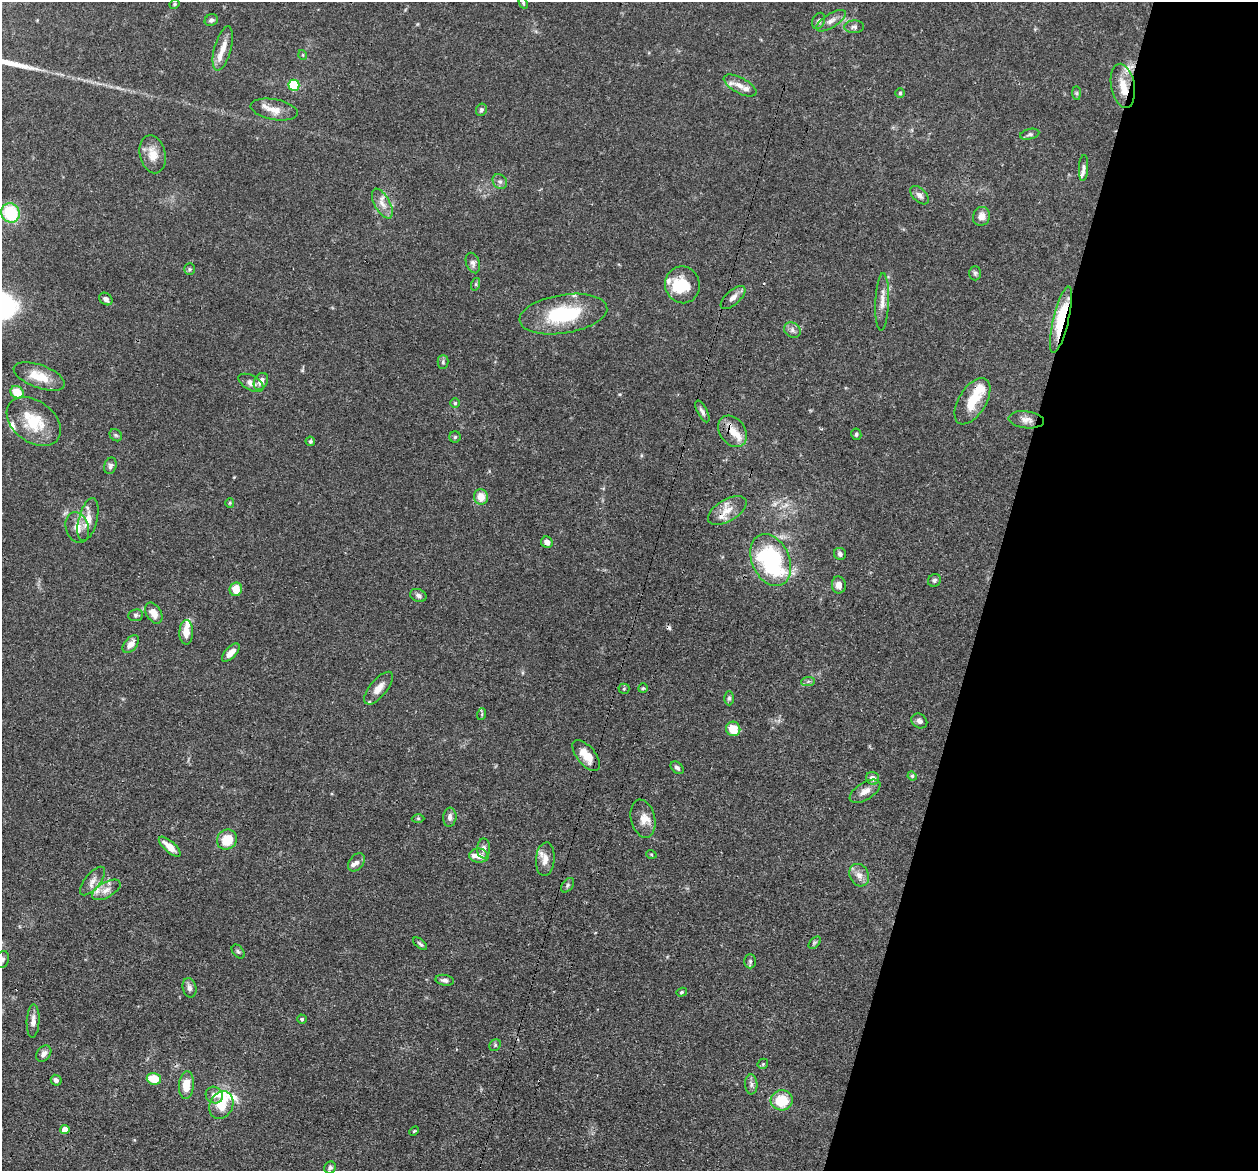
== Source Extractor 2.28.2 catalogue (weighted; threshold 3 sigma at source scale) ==
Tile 8 of 4 x 4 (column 4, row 2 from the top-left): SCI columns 3804-5059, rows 2623-3791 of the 5095 x 5122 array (HDU 1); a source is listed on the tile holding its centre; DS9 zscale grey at full resolution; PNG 1260 x 1173 px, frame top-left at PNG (2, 2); each listed source drawn as its Kron ellipse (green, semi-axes under 4 px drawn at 4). Shown black and unused: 21% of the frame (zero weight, under 3 of 4 exposures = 5% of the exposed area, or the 3 px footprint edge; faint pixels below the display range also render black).
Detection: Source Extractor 2.28.2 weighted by HDU 2 'WHT'; one run over the whole footprint, this tile lists its part. Background 0.0639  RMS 0.0032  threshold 0.0146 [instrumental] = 3 sigma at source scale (4.5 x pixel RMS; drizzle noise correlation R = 1.50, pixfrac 1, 0.05/0.05 arcsec/px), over >= 5 px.
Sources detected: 142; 2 inside a brighter object's white glare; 2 cosmic-ray / hot-pixel residue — neither listed nor drawn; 21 inside a brighter listed object's ellipse — not listed separately; the other 117 listed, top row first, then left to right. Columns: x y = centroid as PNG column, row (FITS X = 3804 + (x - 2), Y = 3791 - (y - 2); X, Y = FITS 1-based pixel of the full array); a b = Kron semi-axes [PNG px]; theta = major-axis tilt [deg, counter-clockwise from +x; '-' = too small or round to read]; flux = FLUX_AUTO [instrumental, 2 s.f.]
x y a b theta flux
523 3 6 4 -62 0.47
175 4 5 4 - 0.45
211 20 7 5 26 0.89
819 21 8 6 66 0.92
831 21 17 7 32 2.1
854 27 10 6 2 1
223 48 23 8 75 3.6
303 55 5 3 - 0.26
294 85 5 5 - 18
740 85 18 7 -28 2.5
1123 86 22 11 -79 5.1
900 93 5 5 - 0.48
1077 93 7 4 -89 0.51
274 110 24 10 -10 4.1
481 110 6 5 - 0.73
1030 134 10 5 13 0.8
153 154 19 13 -77 4.6
1084 168 13 4 87 0.92
500 182 8 6 -53 1
919 195 11 6 -44 1.4
382 204 16 7 -61 2.7
10 213 10 9 - 17
981 216 9 8 - 2.3
473 263 10 6 -70 1.2
190 269 6 5 - 0.56
975 273 7 6 - 0.68
476 284 6 4 72 0.51
682 285 18 17 - 9.9
733 297 15 7 42 1.9
106 299 7 5 -41 1.4
882 302 29 7 88 3.1
563 314 44 19 9 22
1061 320 34 7 77 19
792 330 8 7 - 1.3
443 362 7 5 89 0.68
39 376 27 11 -20 6.9
261 381 9 6 61 2.4
251 383 14 7 -28 2
17 392 7 6 - 6.6
972 401 26 13 58 8.1
455 403 5 5 - 0.47
702 411 12 5 -62 1.2
1026 420 18 8 -7 2.4
34 421 30 20 -37 12
732 431 17 12 -53 4.6
856 434 5 5 - 0.59
116 435 7 5 -44 0.6
455 437 5 5 - 0.55
310 441 5 4 - 0.61
110 466 8 6 73 0.87
481 497 8 7 - 4.2
230 503 5 4 - 0.37
727 511 21 11 30 4.3
88 519 22 9 75 4.1
77 527 16 11 -71 3.3
547 542 6 5 - 1.8
840 554 6 6 - 0.97
771 560 27 18 -66 36
934 580 7 6 - 0.8
839 585 8 7 - 2.1
236 589 7 6 - 4.8
418 595 8 6 -23 1.1
154 613 11 7 -57 3.3
136 615 7 6 - 0.77
186 632 12 7 90 3.4
131 644 10 6 50 2.4
231 653 11 5 46 2.4
808 681 7 4 2 0.57
379 688 20 8 50 3.1
643 688 5 4 - 0.41
624 689 5 5 - 0.46
729 698 7 5 90 0.72
482 714 6 3 72 0.39
919 721 8 7 - 1.2
733 729 7 7 - 5.8
586 756 18 9 -51 4.8
677 768 7 5 -40 0.79
912 776 4 4 - 0.39
873 778 7 6 - 1.5
865 791 17 8 32 2.5
450 817 9 6 84 1.4
418 818 6 4 -1 0.44
643 819 19 12 -77 3.4
227 840 10 9 - 8.1
170 847 14 5 -42 3.8
483 848 10 6 88 1.4
651 854 5 3 - 0.33
479 856 9 7 -4 2.5
545 859 17 9 85 3.2
356 862 10 7 51 1.3
859 875 12 9 -63 2.3
93 881 17 7 51 2.1
568 885 8 5 51 0.68
106 890 16 7 30 2.6
815 943 7 4 45 0.54
420 944 8 4 -37 0.61
238 952 8 5 -49 0.61
2 960 9 6 70 1
750 961 7 5 90 0.66
445 980 9 5 -11 1.1
189 988 10 6 -78 1.4
682 992 5 4 - 0.44
302 1019 4 4 - 0.53
33 1021 17 6 87 1.9
495 1045 6 5 - 0.53
44 1053 9 6 50 1.4
763 1064 6 4 47 0.42
154 1079 7 6 - 7.3
56 1080 6 5 - 1.2
751 1084 10 6 -88 1.2
186 1085 14 7 86 5.7
214 1095 9 8 - 1.9
782 1100 11 10 - 9.5
221 1105 14 11 63 6.4
65 1129 4 4 - 3.4
414 1131 5 3 - 0.31
330 1168 6 5 - 0.77
Overlapping masked pixels (flux is a lower limit): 3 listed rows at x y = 1123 86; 1061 320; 732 431
Isophote crosses this tile's border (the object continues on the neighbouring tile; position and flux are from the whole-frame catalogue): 1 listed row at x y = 2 960